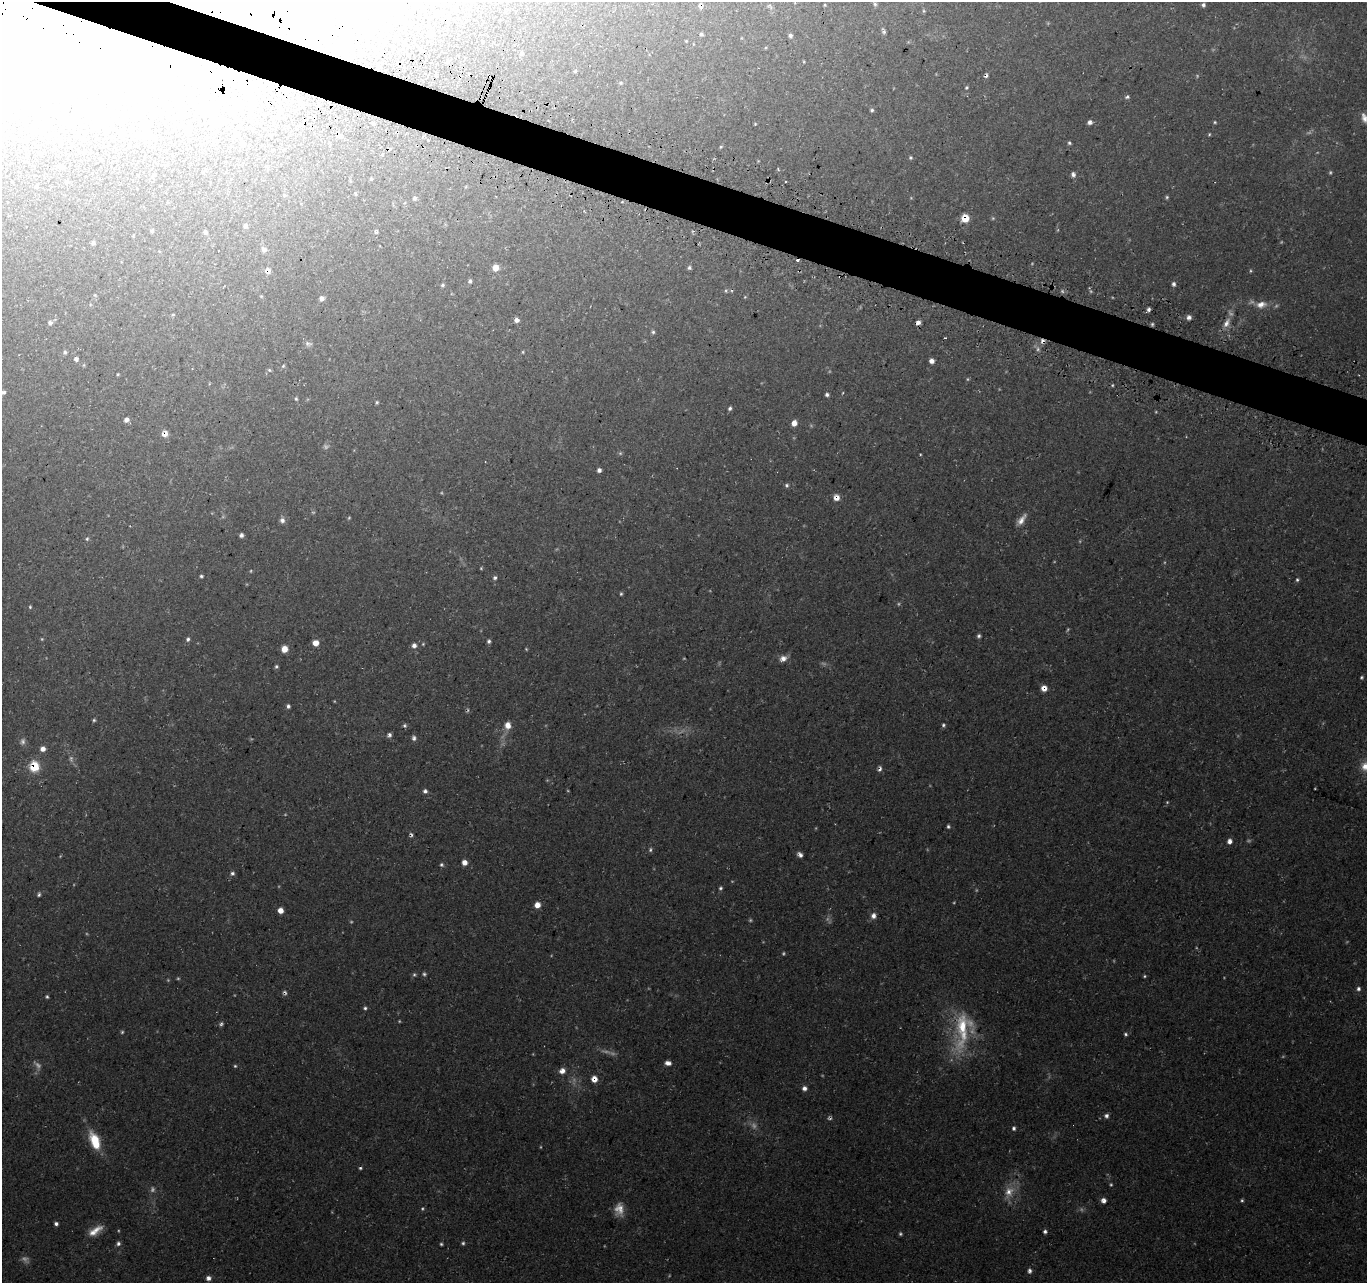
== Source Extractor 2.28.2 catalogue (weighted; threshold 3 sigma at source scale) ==
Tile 11 of 4 x 4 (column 3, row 3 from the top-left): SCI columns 2746-4110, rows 1526-2806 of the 5498 x 5677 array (HDU 1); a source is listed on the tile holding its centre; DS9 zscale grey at full resolution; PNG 1369 x 1285 px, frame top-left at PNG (2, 2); no overlay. Shown black and unused: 3% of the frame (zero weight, under 3 of 4 exposures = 3% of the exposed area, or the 3 px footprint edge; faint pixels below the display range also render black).
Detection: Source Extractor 2.28.2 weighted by HDU 2 'WHT'; one run over the whole footprint, this tile lists its part. Background 0.0705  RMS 0.0046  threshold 0.0207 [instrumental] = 3 sigma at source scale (4.5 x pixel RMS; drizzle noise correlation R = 1.50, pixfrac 1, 0.0396/0.0396 arcsec/px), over >= 5 px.
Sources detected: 221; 44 too faint to see at this stretch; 12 inside a brighter object's white glare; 6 cosmic-ray / hot-pixel residue — not listed; the other 159 listed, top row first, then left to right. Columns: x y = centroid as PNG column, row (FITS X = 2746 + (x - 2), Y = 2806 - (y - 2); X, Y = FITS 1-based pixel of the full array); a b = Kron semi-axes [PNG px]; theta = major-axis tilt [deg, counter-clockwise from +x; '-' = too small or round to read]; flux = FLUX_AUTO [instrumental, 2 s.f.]
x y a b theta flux
875 4 7 5 -60 1
700 5 7 6 - 1.6
825 5 5 3 - 0.41
1203 5 5 4 - 1.1
924 11 5 5 - 0.53
884 32 6 5 - 0.86
431 34 5 5 - 1.1
701 34 5 4 - 0.75
790 36 5 5 - 1.3
686 41 3 2 - 0.39
522 53 5 4 - 1.2
448 61 6 4 67 0.75
575 71 4 4 - 0.58
986 75 6 4 55 1.1
966 88 5 4 - 0.58
1127 97 6 5 - 0.95
299 98 5 4 - 0.74
251 99 7 5 66 1.5
872 110 5 4 - 0.83
279 112 5 4 - 0.85
1365 118 15 8 -60 3.4
1090 122 6 5 - 1.4
1215 122 4 4 - 0.53
755 124 4 3 - 0.36
122 133 5 4 - 0.9
1209 134 4 4 - 0.5
1069 143 4 4 - 0.71
721 147 5 3 - 0.46
911 158 5 5 - 0.71
61 167 5 4 - 0.99
154 174 5 4 - 0.48
1073 174 7 5 -70 1.4
371 179 4 4 - 0.52
67 182 5 4 - 0.61
355 194 5 3 - 0.51
284 195 4 4 - 0.6
1167 197 5 5 - 0.66
414 198 7 6 - 1
965 218 6 6 - 8.6
245 226 6 5 - 1
152 231 5 4 - 0.58
205 232 4 4 - 1.2
376 232 6 4 0 0.71
93 243 5 5 - 0.88
264 249 7 6 - 1.7
496 268 7 7 - 3.5
689 268 5 5 - 0.84
267 270 6 6 - 2.2
470 281 5 4 - 1
1174 284 6 5 - 1.2
443 285 6 4 16 0.72
726 291 5 3 - 0.5
745 297 4 4 - 0.41
322 298 5 5 - 2.1
1261 304 16 9 10 4.5
1148 309 5 4 - 1.2
1189 317 6 5 - 1.7
517 320 5 5 - 2
50 323 6 5 - 1.4
918 323 5 4 - 2.2
1226 323 13 7 64 3.2
1152 324 5 4 - 0.69
653 332 5 5 - 0.77
1042 341 6 5 - 1.9
308 344 10 6 -10 1.4
65 352 6 5 - 0.83
523 352 5 3 - 0.41
76 359 4 4 - 1.7
931 361 5 5 - 2.1
283 366 5 4 - 0.56
269 370 6 4 -45 0.63
118 374 4 3 - 0.4
1112 385 4 3 - 0.47
3 392 5 5 - 1.2
827 395 4 4 - 0.99
296 399 5 4 - 0.64
377 402 5 4 - 0.54
730 408 5 4 - 1
126 420 5 5 - 2
794 423 5 5 - 3.6
165 434 6 5 - 3.9
599 470 4 4 - 1.4
787 485 5 5 - 0.86
836 498 6 6 - 3.5
282 520 7 6 - 1.7
1021 520 16 7 53 3.3
241 535 4 4 - 1.2
87 539 6 5 - 0.73
481 568 4 4 - 0.44
201 576 4 3 - 0.69
495 577 5 5 - 1
1297 580 5 4 - 0.77
621 594 4 4 - 0.59
30 607 5 4 - 0.56
979 636 5 4 - 0.96
188 639 6 5 - 1.1
489 641 5 4 - 1
315 643 5 5 - 4.9
423 644 5 4 - 0.48
414 645 6 6 - 1.8
284 649 6 6 - 4.9
783 658 9 7 24 2.7
276 666 4 4 - 0.78
1361 677 4 4 - 0.62
1044 688 6 6 - 3.2
288 706 5 4 - 1.1
94 720 4 4 - 0.68
404 725 6 4 1 0.81
508 725 8 7 - 3.9
943 725 5 4 - 0.79
389 735 6 5 - 1.3
414 738 7 6 - 1.3
23 741 9 6 79 1.4
43 749 5 5 - 2.6
1365 766 13 12 - 5.2
34 767 6 6 - 26
880 769 8 4 73 1.3
425 791 6 5 - 1.2
948 826 4 4 - 0.79
1230 841 7 6 - 1.9
650 850 6 5 - 0.84
800 855 6 5 - 1.6
464 862 6 6 - 2.5
441 865 5 5 - 0.82
232 873 5 5 - 1.1
720 888 5 4 - 0.78
39 895 5 4 - 0.89
537 905 6 6 - 3.7
280 910 5 5 - 3.9
873 916 7 6 - 2.2
424 974 5 5 - 0.76
1358 989 5 5 - 1.2
284 993 6 5 - 1
47 997 4 4 - 0.69
365 1008 5 4 - 0.79
963 1030 57 23 81 30
122 1032 5 4 - 0.6
1126 1034 5 5 - 0.78
668 1063 7 5 -5 2.2
235 1066 4 4 - 0.56
562 1071 7 6 - 2.8
594 1079 7 6 - 3.6
804 1088 6 5 - 1.7
1106 1116 5 5 - 1.3
1014 1128 5 4 - 0.98
95 1141 21 10 -68 13
360 1168 4 3 - 0.61
1009 1192 17 13 63 6.6
1103 1200 6 6 - 1.9
1242 1200 5 4 - 0.62
619 1209 15 11 -86 5
56 1224 4 4 - 1.3
95 1231 20 8 33 5.4
1045 1231 5 4 - 1
900 1234 5 4 - 0.68
118 1243 6 5 - 1.3
441 1244 3 3 - 0.6
1029 1271 7 5 -86 1.2
208 1278 6 6 - 1.8
Overlapping masked pixels (flux is a lower limit): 11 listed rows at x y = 700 5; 986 75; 965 218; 267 270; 1042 341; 165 434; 836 498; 1044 688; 34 767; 284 993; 594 1079
Isophote crosses this tile's border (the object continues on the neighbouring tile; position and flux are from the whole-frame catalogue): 3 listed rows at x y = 1365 118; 3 392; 1365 766